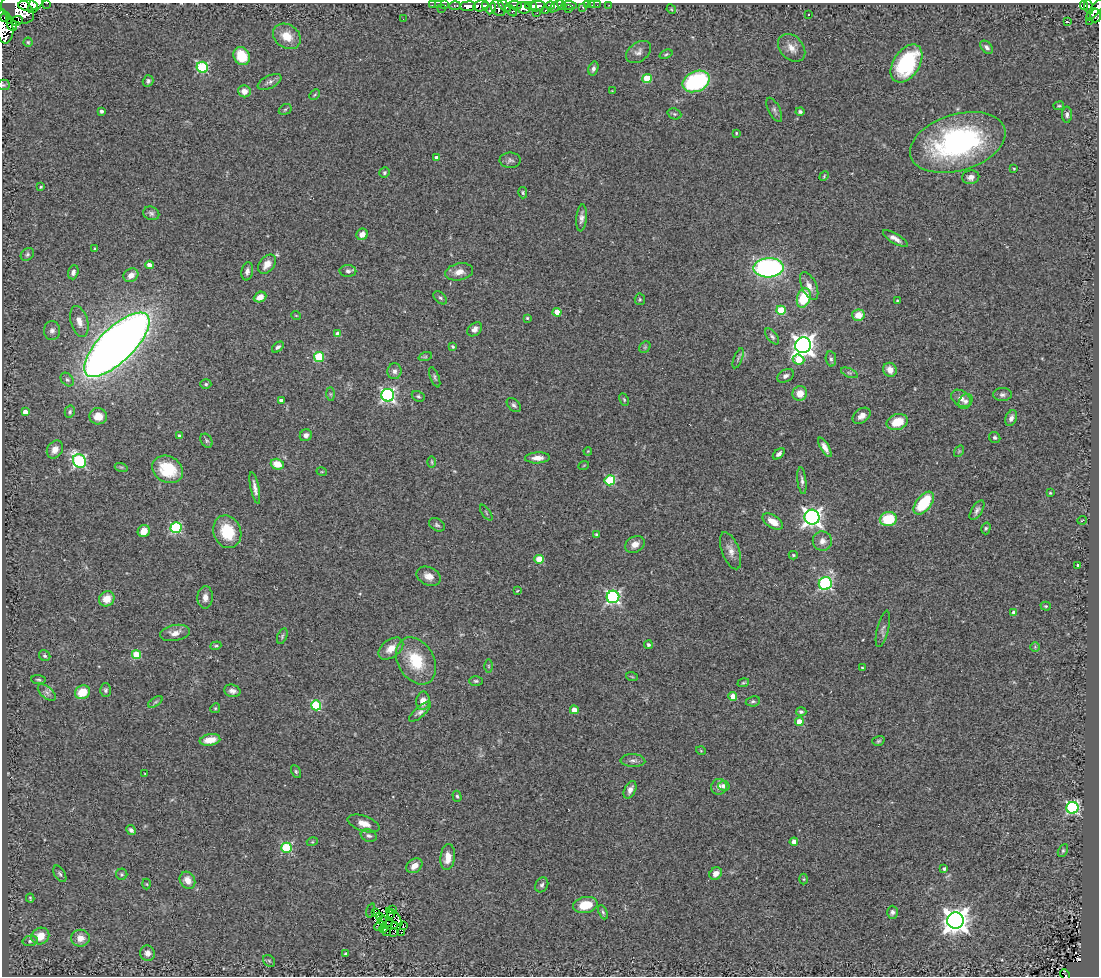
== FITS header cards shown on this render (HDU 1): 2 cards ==
NAXIS1  =                 1097
NAXIS2  =                  974

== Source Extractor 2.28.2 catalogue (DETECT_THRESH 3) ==
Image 1097 x 974 px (HDU 1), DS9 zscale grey, 1 PNG px = 1 image px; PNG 1101 x 978 px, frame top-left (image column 1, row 974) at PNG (2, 3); each listed source drawn as its Kron ellipse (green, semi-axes under 4 px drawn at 4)
Background 0.767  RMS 0.097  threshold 0.292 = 3 sigma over >= 5 px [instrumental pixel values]
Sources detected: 283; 5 with non-positive FLUX_AUTO (blend fragments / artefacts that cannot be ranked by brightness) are neither listed nor drawn; the other 278 listed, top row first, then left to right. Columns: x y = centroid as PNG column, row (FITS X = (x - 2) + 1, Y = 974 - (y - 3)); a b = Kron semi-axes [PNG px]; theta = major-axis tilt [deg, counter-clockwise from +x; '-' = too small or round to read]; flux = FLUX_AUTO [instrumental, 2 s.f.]
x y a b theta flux
47 3 2 2 - 31
35 4 10 6 55 1200
28 5 10 5 -3 1100
432 5 3 2 - 7.9
438 5 3 2 - 10
445 5 3 3 - 28
455 5 5 3 - 32
515 5 7 4 -4 280
528 5 3 3 - 63
550 5 4 3 - 260
561 5 5 3 - 290
569 5 7 3 -5 160
587 5 3 2 - 17
592 5 2 2 - 3.5
597 5 3 2 - 5.1
609 5 2 2 - 4
468 6 8 4 5 1100
481 6 8 5 11 650
486 6 4 3 - 230
505 6 8 4 -51 430
533 6 3 3 - 410
537 6 8 5 10 1900
556 6 8 3 46 370
1084 6 4 3 - 84
1089 7 7 3 -72 180
442 8 2 2 - 59
498 8 9 6 -54 550
523 8 7 5 -17 510
583 8 3 3 - 75
491 9 6 4 60 220
569 9 3 2 - 50
671 9 5 4 - 5.7
1095 9 14 4 52 610
17 10 18 12 -32 3100
511 11 7 3 -45 170
545 11 4 3 - 140
537 13 2 2 - 9.4
808 15 2 2 - 5.1
1095 15 7 5 88 260
5 17 4 3 - 32
403 19 2 2 - 2.9
10 20 4 2 - 870
17 21 6 4 19 540
1089 21 3 2 - 9.9
1067 22 3 3 - 13
12 25 6 4 -65 570
4 26 17 9 -82 1400
287 36 15 11 -35 110
28 42 4 4 - 8.6
987 47 7 5 -45 20
792 48 16 11 -47 64
639 52 14 9 37 35
666 54 7 4 22 9.3
242 56 9 7 -61 180
906 63 21 13 56 530
202 67 6 5 - 610
593 69 7 5 72 19
647 78 4 4 - 230
148 81 6 5 - 14
696 81 14 10 24 700
269 82 13 6 27 24
3 85 6 5 - 10
244 91 6 6 - 46
612 91 2 2 - 4.4
315 95 6 3 45 7.5
1059 106 5 3 - 6.6
285 109 7 5 30 12
774 110 13 5 -64 19
101 111 3 3 - 17
800 112 4 4 - 12
674 114 7 5 -20 11
1067 115 8 5 90 20
736 133 4 3 - 7.1
958 142 49 28 17 1300
437 158 4 4 - 38
510 160 10 7 1 22
1014 168 3 2 - 5.2
384 173 5 5 - 9.4
824 176 5 3 - 6.8
971 177 8 7 - 29
41 187 3 2 - 6.5
523 193 6 4 -76 9.7
151 213 8 6 -24 18
581 218 13 5 85 31
362 234 6 5 - 49
895 239 14 5 -31 37
95 249 3 3 - 7.2
27 254 7 5 39 14
267 264 11 7 52 56
149 265 4 4 - 43
769 268 15 9 2 1500
247 271 9 6 79 26
348 271 8 6 -2 20
73 272 7 5 73 27
459 272 14 8 11 54
131 275 8 6 35 49
809 286 15 7 -64 49
260 297 6 5 - 48
440 298 8 5 -44 14
804 298 10 6 72 240
640 299 6 5 - 9.8
897 300 3 2 - 5.9
781 310 5 4 - 260
557 312 4 4 - 120
296 315 5 3 - 5.1
858 315 6 6 - 96
527 318 4 4 - 7
79 321 16 8 -74 58
475 329 8 6 40 32
52 331 9 8 - 28
338 334 4 4 - 54
772 336 9 5 -50 15
117 345 42 17 44 9000
803 345 8 8 - 4600
278 347 7 4 40 19
453 347 4 3 - 10
645 347 6 5 - 12
319 357 5 5 - 340
425 357 7 4 18 9.5
738 358 10 4 69 15
831 359 7 5 -80 16
798 360 6 5 - 200
890 370 7 6 - 65
394 371 8 7 - 26
849 373 9 4 -22 14
785 376 9 6 27 22
435 377 11 4 -69 14
67 380 8 5 -48 16
206 384 5 4 - 11
800 393 7 7 - 83
330 394 7 4 -89 11
388 395 6 6 - 1500
1002 395 9 6 1 22
418 396 7 5 -28 11
961 398 11 7 -36 45
281 400 4 3 - 21
624 400 6 4 -64 8.5
966 401 8 6 51 23
514 405 8 5 -46 16
25 412 4 4 - 53
70 412 6 5 - 12
98 416 9 8 - 70
862 416 10 7 37 39
1011 418 8 5 66 28
897 422 11 7 18 130
306 435 6 5 - 32
179 436 4 4 - 12
995 437 6 5 - 16
206 441 7 5 -58 14
825 447 11 4 -59 36
55 449 9 7 56 48
588 451 4 3 - 4.5
959 451 6 4 56 7.5
779 454 7 4 42 21
537 458 12 5 3 48
79 461 7 6 - 1000
432 462 6 4 -89 9.3
277 464 6 5 - 120
584 465 5 3 - 5.6
121 467 6 4 -17 9.2
168 469 16 13 -29 260
322 472 5 3 - 5.9
610 480 5 5 - 430
802 481 13 4 -83 22
255 488 16 4 -78 36
1050 493 3 3 - 6.1
924 503 13 7 51 280
977 510 11 5 58 24
486 513 9 2 -55 6.4
812 517 7 7 - 2900
888 519 8 7 - 230
1082 520 5 3 - 4.6
773 522 11 6 -32 79
437 525 8 6 -29 15
176 528 5 5 - 610
986 528 6 4 74 10
144 531 6 6 - 82
227 532 17 13 -68 230
596 534 3 3 - 7.7
822 541 10 9 - 46
635 544 10 8 30 46
731 551 20 8 -69 53
793 555 4 4 - 7.3
539 559 4 4 - 190
1078 565 3 3 - 6.8
429 576 12 9 -26 54
825 584 6 6 - 790
517 591 4 3 - 5.9
205 597 11 7 86 40
613 597 6 6 - 1400
107 599 8 7 - 91
1046 606 5 4 - 7.8
1014 613 4 4 - 48
883 629 19 5 76 28
175 633 15 8 10 53
282 636 8 5 70 12
648 645 4 4 - 17
216 646 6 4 19 9
1035 647 5 5 - 8.3
391 649 14 9 37 73
136 655 4 4 - 230
45 656 6 5 - 12
416 661 25 18 -60 270
488 666 6 4 -90 9.2
862 668 3 2 - 6
632 677 6 3 -20 7
38 679 7 3 -5 9.2
476 681 7 4 -1 12
743 683 6 4 18 9.4
105 690 7 5 90 15
232 691 8 6 -14 29
47 692 11 5 -41 24
82 692 8 6 27 120
733 696 4 4 - 73
423 701 9 7 83 50
753 701 7 5 7 13
155 702 8 4 35 10
316 705 5 5 - 490
215 708 5 4 - 7.8
574 710 4 4 - 93
420 712 14 5 41 25
801 712 5 4 - 15
799 722 4 4 - 140
210 740 10 5 10 97
878 741 6 4 17 11
701 751 5 3 - 5.7
633 761 12 6 -2 25
296 771 7 4 -63 9.9
145 774 4 2 - 4.5
724 786 6 5 - 34
719 787 8 7 - 28
630 790 9 5 66 34
457 796 6 4 -72 11
1072 808 6 6 - 1000
364 823 17 7 -19 69
131 830 5 4 - 19
369 836 8 6 -19 22
312 842 5 3 - 7.8
794 842 4 4 - 52
287 848 5 5 - 540
1063 851 7 4 63 11
448 857 13 7 84 84
414 866 9 6 38 58
944 869 4 3 - 18
60 874 9 5 -59 15
122 874 5 5 - 11
716 874 7 5 42 48
804 879 5 3 - 6.5
187 880 9 7 -60 60
147 884 5 3 - 6.1
542 885 8 6 60 17
30 898 4 3 - 7.2
585 905 12 8 11 140
371 910 7 2 74 12
393 910 2 2 - 5.3
603 912 7 4 -65 11
892 912 6 5 - 18
375 913 3 2 - 10
390 914 4 3 - 7.1
379 916 3 2 - 6.7
394 917 11 3 -47 27
382 920 4 2 - 4
955 920 8 8 - 7300
390 923 2 2 - 6.8
394 925 3 2 - 4.4
403 925 3 2 - 16
379 926 6 2 43 8.2
383 929 4 2 - 9.3
387 932 2 2 - 4.6
402 932 3 2 - 4
394 933 4 2 - 8.2
40 936 9 8 - 88
80 938 9 8 - 61
30 941 7 5 10 15
147 953 8 7 - 32
346 953 3 3 - 9.9
269 961 6 5 - 8
1065 975 6 3 -48 14
At the frame edge (FLAGS 8, measured only in part): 7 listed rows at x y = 47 3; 35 4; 1095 9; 17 10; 4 26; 3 85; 1065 975
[5 non-positive-flux detections neither listed nor drawn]